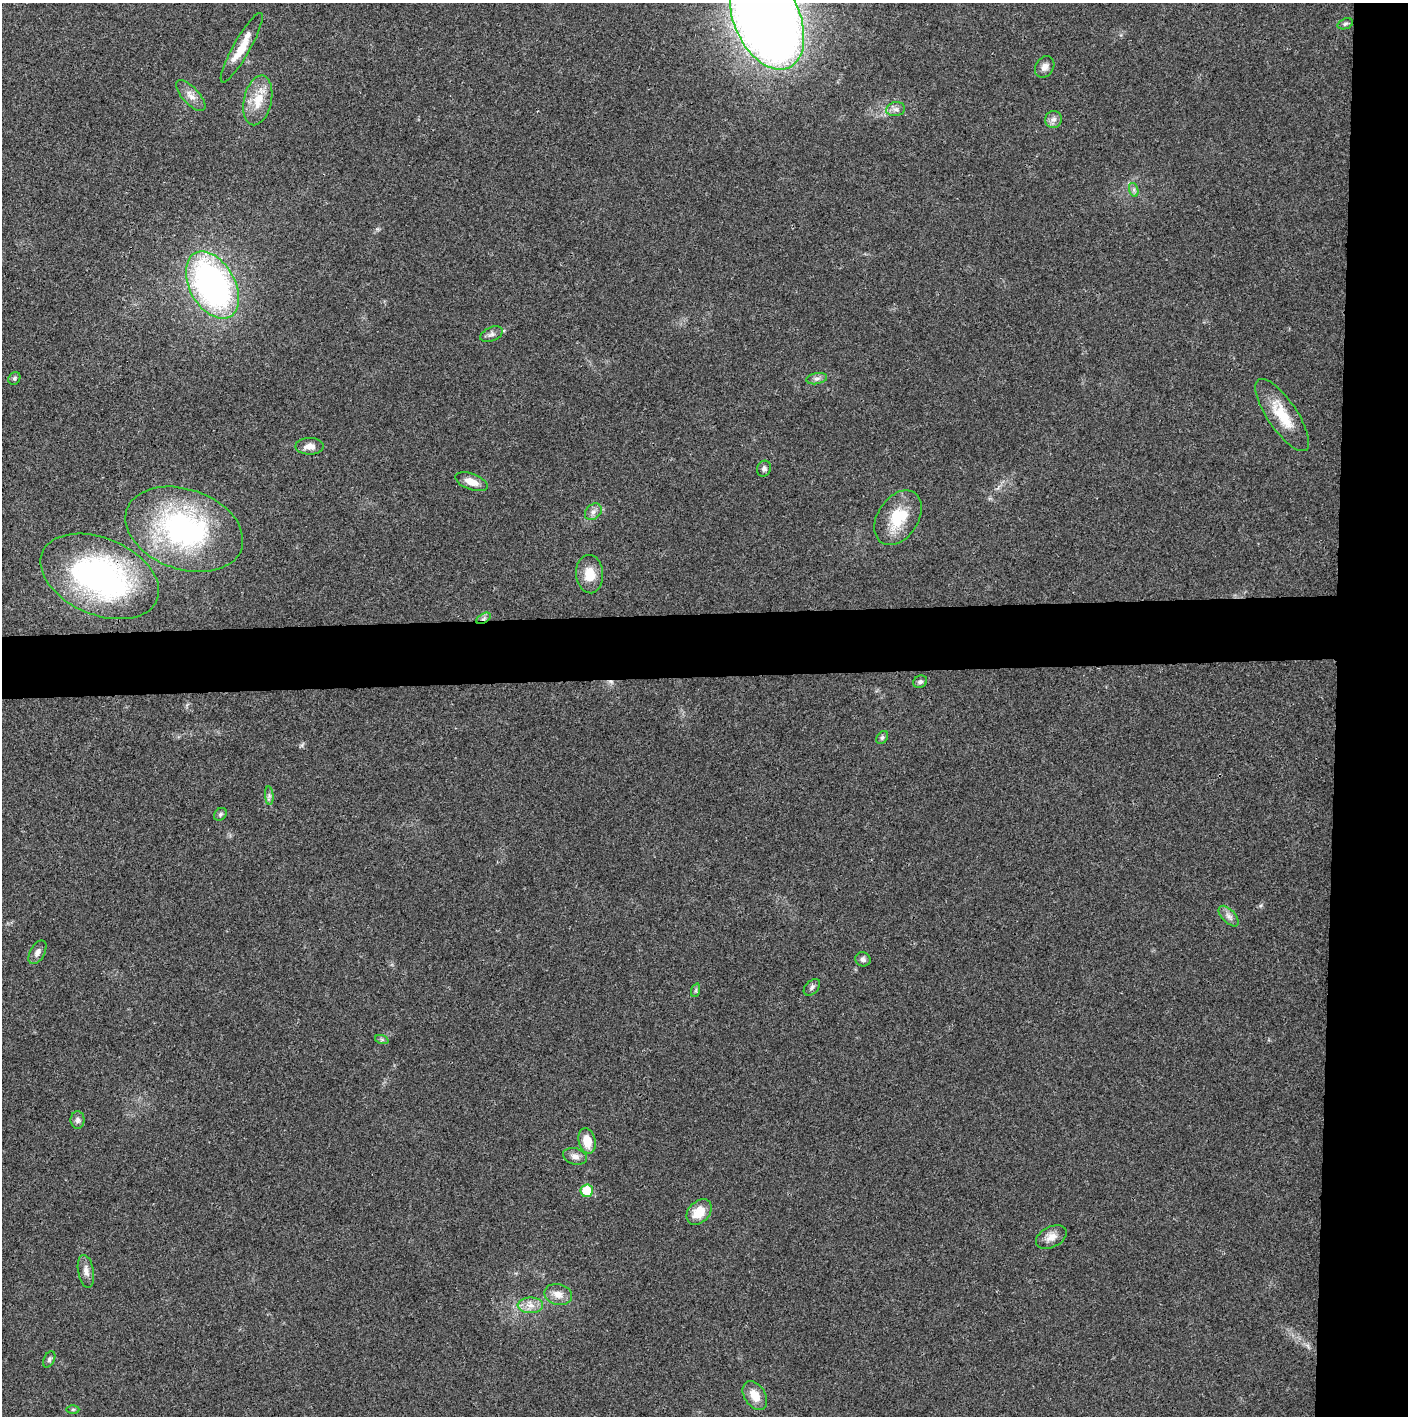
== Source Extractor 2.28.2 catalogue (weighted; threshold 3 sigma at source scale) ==
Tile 6 of 3 x 3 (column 3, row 2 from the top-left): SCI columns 2812-4217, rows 1415-2828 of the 4221 x 4243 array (HDU 1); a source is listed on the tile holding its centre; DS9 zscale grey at full resolution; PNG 1410 x 1418 px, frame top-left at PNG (2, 3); each listed source drawn as its Kron ellipse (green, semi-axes under 4 px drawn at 4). Shown black and unused: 9% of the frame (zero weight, under 3 of 4 exposures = <1% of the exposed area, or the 3 px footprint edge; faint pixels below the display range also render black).
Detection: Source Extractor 2.28.2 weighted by HDU 2 'WHT'; one run over the whole footprint, this tile lists its part. Background 0.021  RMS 0.0042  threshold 0.0188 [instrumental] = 3 sigma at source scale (4.5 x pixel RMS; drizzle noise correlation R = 1.50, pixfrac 1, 0.05/0.05 arcsec/px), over >= 5 px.
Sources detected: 46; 1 cosmic-ray / hot-pixel residue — neither listed nor drawn; the other 45 listed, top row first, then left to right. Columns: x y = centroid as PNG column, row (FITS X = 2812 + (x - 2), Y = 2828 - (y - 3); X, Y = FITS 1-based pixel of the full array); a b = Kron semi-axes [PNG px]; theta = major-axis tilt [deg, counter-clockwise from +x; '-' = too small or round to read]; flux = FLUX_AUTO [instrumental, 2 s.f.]
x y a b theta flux
767 19 53 33 -66 650
1345 24 8 5 20 0.84
242 48 40 8 60 9.7
1045 67 11 9 57 2.5
191 95 20 8 -47 3.4
258 100 25 14 78 9.1
896 109 9 7 12 1.8
1054 119 8 8 - 1.8
1134 190 7 4 -72 0.92
212 285 36 22 -61 140
492 334 12 7 24 1.7
14 378 7 5 52 0.89
817 379 10 5 10 1.4
1282 415 42 15 -56 14
310 446 14 8 2 3.1
764 469 8 7 - 1.4
471 482 17 8 -20 4.4
593 512 9 7 44 1.8
898 518 30 20 57 15
184 529 61 40 -19 86
590 574 19 13 -85 7.7
100 576 62 38 -23 110
484 618 8 4 31 1.2
920 682 7 6 - 1.1
882 737 7 5 49 0.83
269 796 9 4 -85 0.95
220 814 7 5 46 0.88
1229 916 13 6 -47 2.1
37 952 13 7 60 2
863 959 8 7 - 1.3
812 987 10 6 46 1.2
696 990 7 4 72 0.7
382 1040 7 4 -19 0.67
78 1120 8 7 - 1.3
587 1141 13 8 -75 6.4
575 1156 12 8 -15 2.3
587 1191 6 6 - 11
699 1212 14 10 46 8.2
1051 1237 16 10 27 3.7
86 1271 16 7 -80 2.6
558 1294 14 10 -14 3.9
530 1305 13 8 0 3.4
49 1359 9 5 64 0.96
755 1395 16 10 -57 5.8
73 1409 6 4 1 0.61
Overlapping masked pixels (flux is a lower limit): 2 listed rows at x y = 100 576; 484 618
Isophote crosses this tile's border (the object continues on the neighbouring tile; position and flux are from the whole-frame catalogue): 1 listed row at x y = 767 19